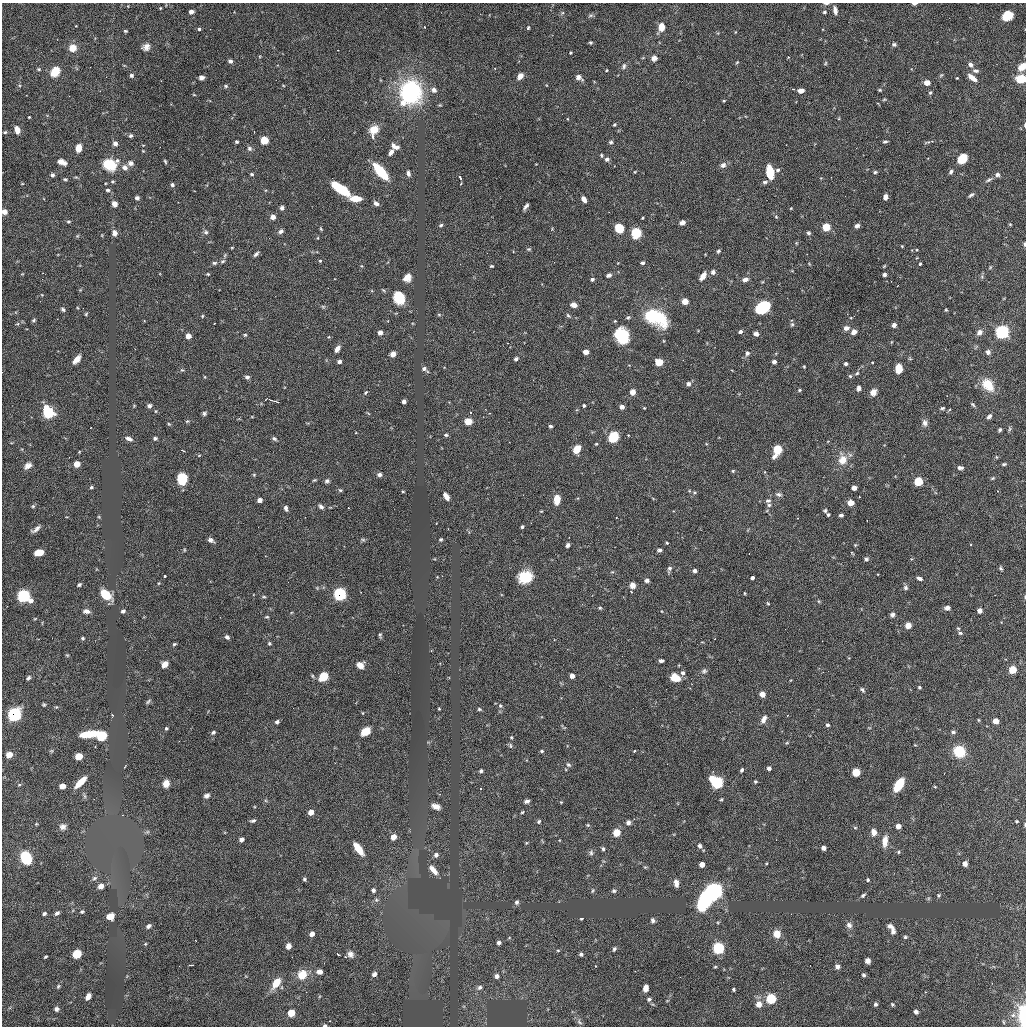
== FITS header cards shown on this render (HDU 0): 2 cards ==
NAXIS1  =                 1024 / No. of pixels
NAXIS2  =                 1024 / No. of pixels

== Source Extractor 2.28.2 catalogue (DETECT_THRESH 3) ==
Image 1024 x 1024 px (HDU 0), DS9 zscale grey, 1 PNG px = 1 image px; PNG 1028 x 1028 px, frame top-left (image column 1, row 1024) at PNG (2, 3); no overlay
Background 6850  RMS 63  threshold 190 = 3 sigma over >= 5 px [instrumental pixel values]
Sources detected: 477; all 477 listed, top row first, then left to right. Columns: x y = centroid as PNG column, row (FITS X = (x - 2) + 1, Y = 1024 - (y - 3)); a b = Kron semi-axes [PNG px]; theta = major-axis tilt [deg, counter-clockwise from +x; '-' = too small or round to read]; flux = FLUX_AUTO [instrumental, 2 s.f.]
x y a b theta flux
826 3 7 3 0 6.9e+03
914 4 5 2 - 1.2e+04
160 8 4 3 - 3.1e+03
835 10 8 4 -79 2.0e+04
191 12 4 4 - 2.2e+04
824 12 5 4 - 7.1e+03
562 13 6 4 44 6.1e+03
590 15 8 4 9 7.5e+03
1007 16 9 7 31 8.7e+04
424 27 2 2 - 2.8e+03
661 27 8 6 89 4.3e+04
528 28 5 4 - 5.4e+03
199 29 4 3 - 6.4e+03
125 31 4 3 - 4.6e+03
735 32 4 2 - 2.7e+03
590 43 4 4 - 6.1e+03
894 44 6 5 - 8.1e+03
146 47 8 7 - 2.1e+04
73 48 7 7 - 4.4e+04
571 53 3 3 - 4.8e+03
654 58 6 5 - 1.7e+04
230 61 4 4 - 1.3e+04
737 62 5 3 - 3.9e+03
825 63 6 4 61 4.9e+03
970 65 6 5 - 1.5e+04
624 66 8 6 73 1.1e+04
1022 67 7 5 44 5.8e+04
39 69 5 3 - 5.0e+03
606 70 3 2 - 3.6e+03
55 71 7 5 51 1.3e+05
975 71 8 5 -6 1.1e+04
131 75 5 5 - 8.1e+03
941 75 6 4 44 5.3e+03
520 76 7 5 50 2.9e+04
579 77 9 6 -33 1.8e+04
201 78 5 4 - 1.5e+04
957 78 3 2 - 3.2e+03
972 78 10 5 -38 3.7e+04
1021 79 7 5 11 1.5e+05
927 83 6 5 - 3.4e+04
283 85 5 3 - 3.1e+03
226 86 6 5 - 6.4e+03
793 89 3 3 - 3.8e+03
434 90 7 6 - 1.8e+04
880 90 4 3 - 4.7e+03
801 91 6 4 7 2.1e+04
411 92 14 11 73 9.0e+05
930 93 4 4 - 6.4e+03
194 95 5 3 - 3.2e+03
884 99 6 4 2 4.3e+03
724 101 3 2 - 3.8e+03
440 105 4 4 - 4.0e+03
29 117 3 2 - 3.4e+03
614 124 5 3 - 4.6e+03
1025 125 5 2 - 6.2e+03
374 129 8 7 - 7.0e+04
17 130 7 5 -68 3.2e+04
5 132 4 4 - 5.2e+03
131 136 4 4 - 8.6e+03
373 137 6 4 -57 7.3e+03
264 140 5 4 - 2.5e+05
237 142 3 3 - 6.1e+03
611 142 5 5 - 7.7e+03
885 142 5 3 - 6.7e+03
927 142 10 2 14 5.7e+03
115 143 5 5 - 1.5e+04
393 145 7 5 -28 1.5e+04
397 147 6 4 20 1.2e+04
78 148 6 5 - 5.9e+04
249 149 6 6 - 1.1e+04
143 151 3 3 - 3.3e+03
391 152 10 5 63 1.8e+04
601 155 5 3 - 5.0e+03
607 159 6 6 - 1.1e+04
962 159 9 6 42 9.6e+04
165 161 5 3 - 5.4e+03
62 162 9 5 -19 2.8e+04
130 163 6 6 - 1.5e+04
536 164 2 2 - 2.5e+03
110 165 10 8 -4 1.9e+05
723 165 7 6 - 1.7e+04
125 167 7 6 - 1.9e+04
778 170 6 5 - 8.4e+03
381 171 16 6 -49 1.7e+05
635 172 3 3 - 3.2e+03
770 172 9 6 -82 1.4e+05
875 172 4 3 - 7.4e+03
951 172 6 4 58 9.3e+03
408 173 7 4 -80 1.3e+04
252 174 5 4 - 6.0e+03
52 175 4 4 - 1.0e+04
997 175 7 6 - 1.2e+04
460 177 6 3 -62 4.7e+03
65 179 4 3 - 5.5e+03
989 180 10 4 30 1.0e+04
112 182 4 4 - 5.0e+03
765 182 8 5 8 1.0e+04
22 184 5 3 - 2.9e+03
172 185 5 4 - 9.4e+03
340 189 17 7 -34 1.7e+05
108 190 5 4 - 7.6e+03
971 195 7 3 36 8.5e+03
885 197 5 4 - 1.7e+04
137 198 4 4 - 1.0e+04
356 199 8 4 -3 9.9e+04
584 199 6 4 -59 2.5e+04
376 203 6 4 -35 1.4e+04
114 204 6 5 - 2.1e+04
526 206 7 3 53 1.2e+04
282 208 5 5 - 1.1e+04
791 208 3 3 - 3.3e+03
4 212 5 4 - 2.5e+04
273 217 4 4 - 3.9e+04
776 217 5 4 - 4.4e+03
643 218 3 2 - 4.2e+03
68 222 5 4 - 6.2e+03
682 222 5 4 - 2.3e+04
1010 224 4 3 - 3.9e+03
441 225 5 4 - 6.6e+03
857 226 5 4 - 1.4e+04
826 227 5 4 - 1.9e+05
619 228 7 6 - 1.2e+05
321 229 5 4 - 4.5e+03
281 231 6 5 - 1.2e+04
206 232 6 5 - 9.3e+03
114 233 7 5 -76 1.9e+04
636 233 9 8 - 9.0e+04
808 233 5 5 - 7.1e+03
77 236 5 4 - 4.6e+03
318 238 4 3 - 3.2e+03
1024 244 4 2 - 6.6e+03
902 246 3 3 - 3.5e+03
232 247 5 3 - 3.4e+03
529 249 6 5 - 5.6e+03
718 251 5 4 - 7.2e+03
256 254 7 4 44 1.0e+04
225 255 6 4 71 5.3e+03
222 261 7 4 26 7.3e+03
320 261 4 3 - 4.2e+03
214 263 7 4 8 7.9e+03
642 263 4 3 - 9.3e+03
920 264 3 3 - 4.8e+03
362 266 5 3 - 3.8e+03
492 266 4 3 - 5.0e+03
884 266 5 3 - 4.1e+03
990 267 5 3 - 3.8e+03
713 272 5 5 - 1.4e+04
208 274 4 3 - 4.2e+03
609 275 6 4 18 1.1e+04
884 275 4 3 - 1.2e+04
703 276 10 5 56 2.6e+04
982 277 6 5 - 6.1e+03
407 278 8 7 - 3.0e+04
592 279 4 3 - 1.2e+04
745 279 7 5 15 1.9e+04
42 295 5 3 - 3.1e+03
399 298 11 9 -69 1.3e+05
685 301 5 4 - 5.8e+04
574 305 5 4 - 3.4e+04
323 307 5 5 - 5.6e+03
763 307 10 7 34 4.2e+05
63 309 6 4 -34 7.6e+03
946 310 4 3 - 4.4e+03
86 314 4 3 - 4.7e+03
439 315 5 3 - 4.4e+03
568 315 6 4 -41 6.2e+03
202 316 4 4 - 4.1e+03
654 316 16 9 -28 4.1e+05
628 317 6 4 28 6.2e+03
33 320 6 4 29 5.7e+03
17 324 6 3 18 5.7e+03
792 325 6 5 - 6.8e+03
894 325 5 4 - 1.3e+04
846 328 7 6 - 1.9e+04
740 332 4 3 - 1.6e+04
854 332 5 4 - 3.1e+04
979 332 7 6 - 1.8e+04
1002 332 6 6 - 1.0e+06
380 333 4 4 - 3.1e+04
756 334 5 4 - 2.2e+04
245 335 5 4 - 5.6e+03
188 336 4 4 - 4.4e+04
622 336 12 10 -65 2.3e+05
329 337 4 4 - 4.2e+03
337 349 7 4 56 2.6e+04
586 352 4 4 - 5.1e+04
988 352 5 5 - 1.3e+04
747 353 5 5 - 1.6e+04
393 354 6 5 - 1.8e+04
76 359 10 5 50 3.0e+04
516 359 5 4 - 8.1e+03
339 362 4 3 - 1.8e+04
659 362 5 4 - 1.7e+05
774 362 4 4 - 2.0e+04
846 364 4 3 - 1.2e+04
804 367 3 3 - 3.6e+03
424 369 7 4 -35 1.6e+04
899 369 8 6 85 5.6e+04
182 370 5 4 - 5.1e+03
857 373 7 4 31 7.7e+03
850 376 5 5 - 6.1e+03
247 377 4 4 - 1.5e+04
688 384 4 4 - 2.0e+04
988 385 15 10 -51 9.0e+04
858 388 6 5 - 1.3e+04
799 390 4 3 - 5.3e+03
366 392 6 3 45 5.2e+03
632 392 4 4 - 6.0e+04
873 392 8 6 70 2.3e+04
266 399 3 2 - 3.4e+03
275 401 4 2 - 7.1e+03
404 401 4 4 - 1.7e+04
973 405 6 4 -49 6.1e+03
149 406 5 4 - 1.0e+04
584 406 3 3 - 7.2e+03
622 407 4 4 - 3.2e+04
644 408 2 2 - 3.3e+03
942 408 6 3 15 6.5e+03
48 412 11 8 -60 1.4e+05
204 413 6 5 - 7.8e+03
490 413 3 2 - 3.5e+03
989 416 5 4 - 1.2e+04
187 421 5 4 - 5.0e+03
468 421 7 6 - 5.2e+04
925 423 8 6 -85 1.7e+04
169 424 5 4 - 4.1e+03
550 426 3 3 - 8.1e+03
1000 430 4 3 - 7.2e+03
446 435 5 3 - 6.7e+03
613 437 9 7 52 1.1e+05
155 438 5 4 - 8.1e+03
129 439 8 5 -22 1.7e+04
274 439 7 4 -31 8.0e+03
596 444 3 3 - 4.0e+03
577 449 7 5 52 6.6e+04
777 450 7 5 66 3.0e+05
996 457 5 3 - 3.9e+03
842 460 13 10 88 5.6e+04
77 464 5 4 - 7.3e+04
1004 464 5 3 - 6.2e+03
28 466 9 6 32 2.2e+04
960 468 7 4 -6 1.1e+04
733 471 4 4 - 4.5e+03
380 474 6 5 - 1.5e+04
254 475 5 4 - 4.5e+03
992 478 5 3 - 5.0e+03
182 479 10 8 -88 1.1e+05
314 480 5 3 - 4.5e+03
327 481 6 5 - 9.2e+03
918 481 5 5 - 2.8e+05
91 487 4 4 - 6.6e+03
854 488 5 4 - 2.3e+04
340 490 5 4 - 6.2e+03
403 491 3 3 - 4.4e+03
694 492 5 4 - 5.6e+03
779 494 8 6 -12 1.2e+04
446 496 7 4 -57 2.7e+04
859 497 3 2 - 4.0e+03
557 499 9 6 82 5.2e+04
260 500 4 4 - 3.4e+04
768 501 7 5 9 8.6e+03
850 503 5 4 - 7.7e+04
769 505 5 5 - 7.4e+03
33 506 5 5 - 6.0e+03
321 506 7 5 -44 1.2e+04
286 508 6 4 -76 1.2e+04
825 510 4 4 - 6.7e+03
828 515 3 3 - 6.2e+03
841 515 4 3 - 9.5e+03
616 517 3 2 - 4.3e+03
522 527 3 3 - 9.0e+03
36 529 10 4 34 1.7e+04
441 539 4 4 - 5.7e+03
210 540 6 4 -23 1.9e+04
363 540 6 4 -2 6.5e+03
667 543 3 3 - 4.3e+03
567 545 5 4 - 1.2e+04
855 545 5 3 - 4.0e+03
184 550 5 3 - 3.8e+03
659 550 5 4 - 9.6e+03
39 552 7 5 14 7.3e+04
852 553 5 3 - 3.3e+03
866 559 5 4 - 7.3e+03
1001 568 6 4 -49 6.3e+03
669 569 8 5 70 1.1e+04
694 571 4 4 - 1.5e+04
612 572 5 3 - 3.7e+03
164 576 3 3 - 2.1e+04
525 577 13 11 22 1.1e+05
752 578 3 3 - 1.2e+05
919 578 6 4 -16 1.3e+04
647 581 5 5 - 9.8e+03
159 583 5 3 - 3.4e+03
79 585 5 3 - 7.1e+03
632 585 5 5 - 3.0e+04
317 588 4 4 - 4.3e+03
905 588 6 6 - 9.9e+03
745 593 4 3 - 3.6e+03
340 594 6 6 - 7.8e+05
106 595 8 6 -41 1.5e+05
24 596 7 6 - 9.1e+05
264 597 6 3 7 5.0e+03
818 601 5 3 - 4.5e+03
768 603 4 3 - 4.1e+03
600 608 4 4 - 5.0e+03
947 608 7 5 8 1.4e+04
86 611 8 5 -2 1.7e+04
123 611 4 4 - 1.1e+04
980 611 4 4 - 2.0e+04
892 615 5 5 - 1.1e+04
267 617 6 4 6 5.4e+03
908 625 4 4 - 8.1e+04
960 633 6 5 - 8.2e+03
380 635 6 4 -79 6.7e+03
227 637 5 4 - 1.0e+04
83 638 4 3 - 5.3e+03
269 643 4 4 - 5.4e+03
174 644 5 3 - 5.6e+03
67 655 5 4 - 4.6e+03
661 661 4 3 - 1.2e+04
165 664 6 5 - 3.6e+04
360 665 7 7 - 3.2e+04
1013 670 5 5 - 1.7e+05
704 671 8 6 45 1.1e+04
683 673 5 5 - 1.3e+04
324 676 5 5 - 2.8e+05
572 676 4 4 - 2.1e+04
28 678 6 4 55 7.8e+03
675 678 8 6 -34 7.6e+04
919 687 4 3 - 5.2e+03
862 690 7 4 -49 7.7e+03
762 694 4 4 - 5.3e+04
148 701 7 4 52 6.6e+03
44 705 4 3 - 5.3e+03
500 706 6 5 - 7.8e+03
56 707 5 4 - 4.3e+03
439 709 3 3 - 3.8e+03
479 709 5 4 - 5.9e+03
363 713 4 3 - 3.2e+03
14 715 7 6 - 9.4e+05
788 715 3 2 - 2.8e+03
763 720 10 5 64 2.5e+04
978 720 5 3 - 3.8e+03
996 721 5 4 - 5.5e+04
277 722 4 3 - 1.2e+04
827 725 4 4 - 9.2e+03
166 728 3 3 - 6.2e+03
365 731 10 7 30 4.9e+04
213 732 5 4 - 7.1e+03
953 732 6 4 -17 8.4e+03
89 734 16 5 8 1.3e+05
101 736 7 6 - 1.4e+05
511 737 4 3 - 4.4e+03
787 743 5 3 - 4.3e+03
510 746 8 4 -89 6.8e+03
542 751 4 3 - 5.9e+03
634 751 3 2 - 9.4e+03
959 751 8 8 - 1.5e+05
9 755 5 4 - 6.4e+04
79 756 6 5 - 5.4e+04
568 765 7 5 -42 8.8e+03
769 768 4 4 - 1.4e+04
742 770 4 3 - 7.3e+03
481 771 4 3 - 1.0e+04
856 772 5 5 - 2.1e+05
755 781 4 4 - 6.1e+03
80 782 14 5 46 6.5e+04
166 783 7 6 - 3.0e+04
717 783 6 5 - 7.9e+05
19 785 5 3 - 4.9e+03
899 785 11 6 57 1.7e+05
62 786 5 5 - 3.0e+04
935 787 4 3 - 3.6e+03
481 788 3 3 - 3.3e+03
85 796 7 4 -88 7.0e+03
207 796 6 5 - 1.3e+04
721 799 4 4 - 4.7e+03
527 801 5 4 - 1.2e+04
561 802 4 4 - 3.8e+03
436 806 9 6 -17 2.8e+04
311 812 5 4 - 4.9e+04
522 812 4 3 - 4.7e+03
253 821 7 4 14 7.9e+03
539 821 5 4 - 7.1e+03
1017 821 3 3 - 4.7e+03
628 822 5 5 - 1.5e+04
36 824 5 4 - 4.3e+03
1025 824 5 2 - 3.9e+03
588 825 5 4 - 4.6e+03
898 826 4 4 - 3.6e+04
63 827 8 8 - 1.8e+04
855 828 6 4 -1 4.8e+03
147 832 6 4 18 6.3e+03
874 832 7 5 -80 2.9e+04
616 833 6 6 - 5.9e+04
393 837 5 4 - 5.6e+04
241 839 4 4 - 2.1e+04
885 841 15 7 84 3.7e+04
526 843 5 3 - 3.9e+03
700 846 6 5 - 1.1e+04
824 848 4 4 - 2.3e+04
358 849 12 5 -54 8.1e+04
603 849 6 4 -59 7.5e+03
899 852 5 3 - 4.4e+03
591 853 7 5 -76 9.6e+03
436 855 6 5 - 1.5e+04
26 858 9 7 -68 2.7e+05
702 864 4 4 - 4.2e+04
965 864 5 4 - 1.9e+04
433 870 12 6 -50 3.5e+04
94 878 7 4 27 8.1e+03
304 879 5 4 - 6.5e+03
868 880 4 4 - 6.4e+03
676 883 8 5 -81 2.2e+04
101 886 5 4 - 4.0e+04
373 890 5 5 - 9.3e+03
593 890 6 3 60 5.2e+03
614 891 5 5 - 7.7e+03
714 891 7 7 - 1.7e+06
863 895 7 4 31 8.3e+03
939 895 6 5 - 6.3e+03
705 899 15 10 58 3.6e+05
376 900 6 5 - 7.7e+03
517 902 6 5 - 1.1e+04
82 912 5 4 - 5.8e+03
44 913 5 4 - 8.2e+03
57 913 6 4 37 1.1e+04
110 916 6 5 - 4.6e+04
581 919 4 3 - 4.3e+03
653 920 5 5 - 1.0e+04
849 925 8 7 - 1.6e+04
149 926 6 4 35 1.1e+04
891 926 9 6 -15 1.4e+04
893 932 8 6 -89 1.7e+04
312 934 5 4 - 2.8e+04
777 934 8 7 - 4.6e+04
905 937 5 5 - 6.9e+03
509 938 5 3 - 3.6e+03
499 943 5 4 - 1.4e+04
145 944 5 3 - 3.8e+03
288 946 6 5 - 1.7e+04
718 948 5 5 - 7.7e+05
614 949 6 4 63 7.6e+03
558 950 5 3 - 4.6e+03
77 954 7 6 - 6.2e+04
338 954 4 2 - 4.1e+03
350 954 8 7 - 1.8e+04
581 954 5 4 - 1.0e+04
45 957 4 3 - 5.2e+03
868 961 5 5 - 1.6e+04
192 965 5 2 - 4.5e+03
595 966 3 2 - 4.3e+03
837 966 6 5 - 1.7e+04
319 972 6 5 - 2.2e+04
374 974 5 5 - 1.7e+04
302 975 8 8 - 8.3e+04
864 975 5 4 - 7.8e+03
497 976 6 6 - 1.4e+04
276 983 9 6 56 9.0e+04
58 986 6 5 - 6.4e+03
479 987 7 6 - 1.2e+04
646 988 6 4 78 2.8e+04
733 989 3 3 - 6.3e+03
88 996 7 5 58 2.2e+04
649 999 6 5 - 9.6e+03
771 999 5 5 - 4.1e+05
759 1004 7 7 - 3.2e+04
875 1004 5 4 - 9.1e+03
892 1004 5 4 - 5.6e+03
56 1009 6 6 - 1.4e+04
916 1012 4 4 - 1.6e+04
291 1013 5 5 - 1.2e+05
1013 1015 7 6 - 1.5e+04
1023 1015 22 8 -87 1.5e+05
579 1022 10 5 -49 1.2e+04
1003 1022 6 4 -88 4.6e+03
325 1025 5 3 - 6.6e+03
At the frame edge (FLAGS 8, measured only in part): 10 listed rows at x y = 826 3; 914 4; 1022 67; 1021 79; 1025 125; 4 212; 1024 244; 1025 824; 1023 1015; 325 1025